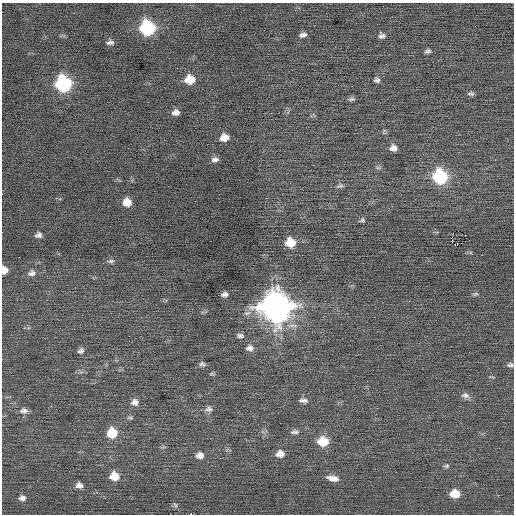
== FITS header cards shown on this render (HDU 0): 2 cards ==
NAXIS1  =                  512 / Axis length
NAXIS2  =                  512 / Axis length

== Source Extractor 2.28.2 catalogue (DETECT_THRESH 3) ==
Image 512 x 512 px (HDU 0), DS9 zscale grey, 1 PNG px = 1 image px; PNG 516 x 516 px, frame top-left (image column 1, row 512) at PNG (2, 3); no overlay
Background 0.0329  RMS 0.74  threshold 2.22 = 3 sigma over >= 5 px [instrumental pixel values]
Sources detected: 57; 1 with non-positive FLUX_AUTO (blend fragments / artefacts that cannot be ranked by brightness) is not listed; the other 56 listed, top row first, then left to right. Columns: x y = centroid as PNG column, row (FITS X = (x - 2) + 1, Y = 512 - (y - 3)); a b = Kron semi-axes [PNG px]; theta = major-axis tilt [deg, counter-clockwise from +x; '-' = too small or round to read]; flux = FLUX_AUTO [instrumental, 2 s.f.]
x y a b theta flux
147 28 9 9 - 6800
303 35 8 5 13 190
382 36 8 6 3 180
110 43 9 5 7 160
428 51 7 5 19 130
190 79 9 7 5 1100
377 80 8 7 - 150
63 84 10 9 - 8500
471 94 9 5 0 120
351 99 9 5 10 110
176 112 8 6 6 240
300 123 2 2 - 53
224 138 8 6 15 520
393 148 9 8 - 300
215 159 9 6 7 200
378 167 8 4 8 87
440 177 9 9 - 6300
340 186 11 5 15 120
127 202 8 7 - 600
362 220 8 5 9 95
458 231 2 2 - 440
38 235 8 6 11 170
465 235 2 2 - 950
290 242 8 8 - 1200
482 255 2 2 - 110
111 261 10 5 10 120
4 270 7 6 - 390
32 273 10 7 13 220
225 294 7 5 8 180
475 294 8 5 9 87
276 306 13 12 - 77000
240 336 9 6 -3 150
250 348 10 8 9 250
81 351 8 6 32 160
202 364 9 6 -16 140
510 365 8 5 -12 130
211 374 7 4 1 67
465 395 12 8 -8 210
303 400 10 5 -2 190
135 402 10 9 - 280
209 409 10 8 18 200
24 411 11 7 -2 220
130 418 8 4 -1 86
295 432 11 6 2 180
112 433 9 9 - 1400
323 441 10 8 -1 1400
280 454 9 7 1 390
200 455 10 8 8 330
446 466 8 5 4 87
114 476 9 8 - 840
333 478 14 6 -11 390
79 485 8 7 - 240
455 494 8 6 -1 1000
22 498 8 6 3 190
175 505 9 3 -56 84
190 514 3 2 - 2000
At the frame edge (FLAGS 8, measured only in part): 3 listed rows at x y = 4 270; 510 365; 190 514
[1 non-positive-flux detection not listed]